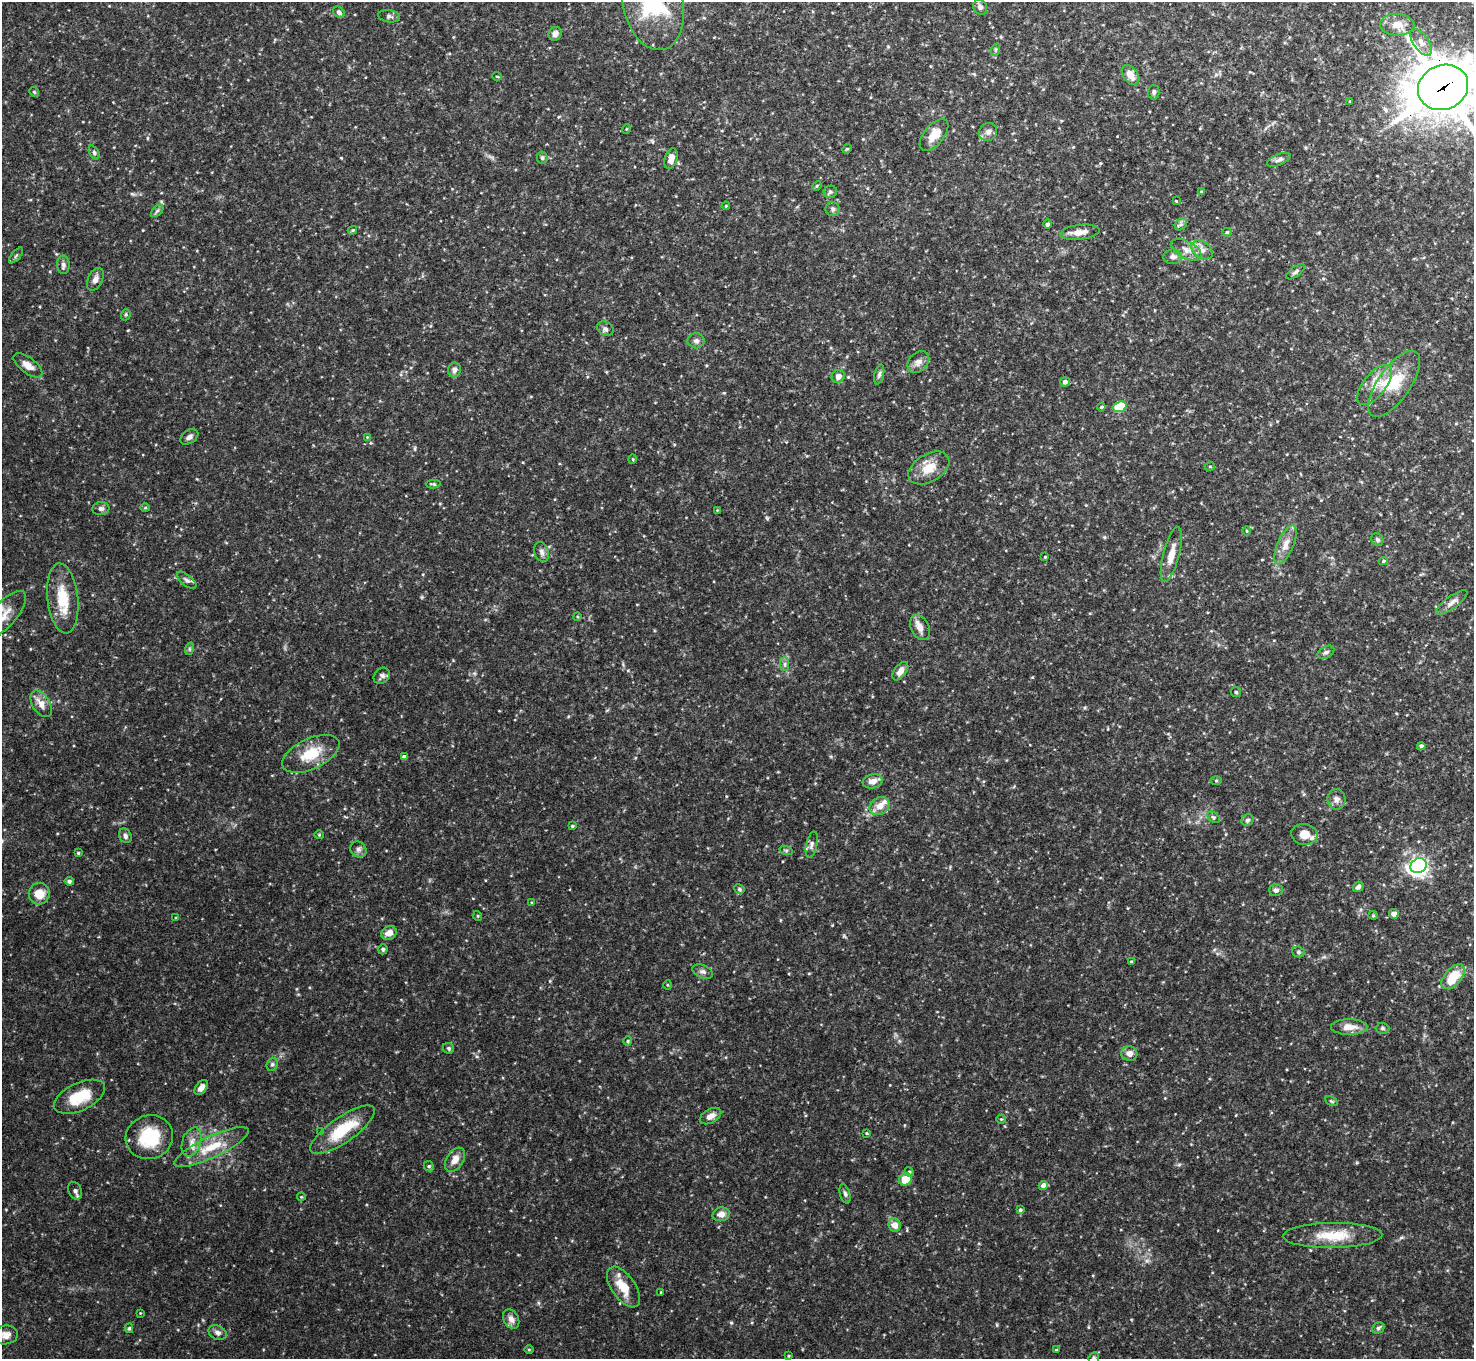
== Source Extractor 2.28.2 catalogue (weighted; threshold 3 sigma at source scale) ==
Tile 10 of 4 x 4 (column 2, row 3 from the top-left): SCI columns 1480-2951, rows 1526-2882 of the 5904 x 5905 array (HDU 1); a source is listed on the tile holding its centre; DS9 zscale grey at full resolution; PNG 1476 x 1361 px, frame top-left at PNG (2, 2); each listed source drawn as its Kron ellipse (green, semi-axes under 4 px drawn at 4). Shown black and unused: <1% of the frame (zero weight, under 3 of 4 exposures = <1% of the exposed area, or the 3 px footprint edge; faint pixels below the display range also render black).
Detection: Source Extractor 2.28.2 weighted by HDU 2 'WHT'; one run over the whole footprint, this tile lists its part. Background 0.132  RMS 0.0051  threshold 0.0231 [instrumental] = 3 sigma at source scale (4.5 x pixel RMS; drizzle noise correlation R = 1.50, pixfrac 1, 0.05/0.05 arcsec/px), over >= 5 px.
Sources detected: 163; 4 inside a brighter listed object's ellipse — not listed separately; the other 159 listed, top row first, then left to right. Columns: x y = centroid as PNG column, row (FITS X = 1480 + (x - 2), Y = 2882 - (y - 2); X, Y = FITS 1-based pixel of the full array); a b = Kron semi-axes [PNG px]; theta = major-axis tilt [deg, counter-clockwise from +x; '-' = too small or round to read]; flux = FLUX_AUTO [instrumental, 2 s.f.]
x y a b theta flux
653 2 49 30 -78 57
980 7 8 6 -57 1.9
339 12 6 5 - 1.4
389 16 11 6 -7 1.4
1397 25 17 10 -3 5.8
555 34 7 6 - 2.7
1421 42 15 7 -54 3.5
995 50 6 4 71 0.82
1130 75 11 7 -53 5.2
497 76 5 3 - 0.43
1443 87 26 22 24 1900
34 92 5 4 - 0.63
1154 92 7 6 - 1.2
1349 102 3 2 - 0.39
626 129 5 3 - 0.4
988 132 9 8 - 2.4
934 135 19 10 51 7.3
847 149 5 4 - 0.58
94 153 7 4 -64 0.93
542 158 6 5 - 1.1
671 159 11 6 74 4.1
1279 160 12 5 23 1.7
817 186 5 4 - 0.61
830 192 6 6 - 1.2
1201 192 4 4 - 0.53
1176 201 3 3 - 0.38
726 206 4 3 - 0.53
833 209 7 7 - 1.3
157 211 7 4 45 1.1
1048 224 4 4 - 1.2
1181 224 7 5 45 1.1
352 230 5 4 - 0.65
1080 232 19 7 7 4.5
1227 232 4 4 - 0.79
1186 250 16 8 -28 4.2
1202 250 11 8 -34 3.3
16 256 9 3 50 0.77
1173 257 9 7 3 2
63 265 9 6 -89 1.6
1295 272 11 5 37 1.2
95 279 12 7 65 2.6
126 315 6 4 71 0.77
605 329 9 6 -28 1.5
696 341 8 7 - 1.8
918 362 12 9 44 3.2
28 365 17 7 -37 3.8
454 370 7 6 - 2.2
879 375 10 5 77 1.3
838 376 7 6 - 3.4
1065 382 4 4 - 2
1394 384 39 16 55 16
1374 385 23 11 51 7.9
1101 407 4 3 - 0.54
1120 407 7 5 21 27
189 437 10 6 34 2
367 437 4 4 - 0.45
633 459 5 3 - 0.44
1210 466 5 3 - 0.47
929 468 22 14 31 9.2
433 484 7 3 -1 0.79
101 508 8 6 9 1.6
145 508 5 3 - 0.55
717 510 4 4 - 0.42
1247 531 5 3 - 0.45
1377 539 6 5 - 1
1285 545 21 8 66 5.1
541 552 10 7 -67 1.9
1171 554 28 8 75 6.9
1045 557 3 3 - 0.44
1383 561 4 4 - 0.64
187 580 12 5 -40 1.6
63 598 35 15 -84 15
1452 602 18 6 36 2.9
3 615 31 12 47 8.7
577 617 4 3 - 0.45
920 628 13 9 -63 3.6
189 649 6 4 72 0.81
1326 652 9 6 30 1.5
785 664 7 4 -90 1.2
900 671 10 6 54 3.2
382 676 9 7 47 1.9
1236 692 5 5 - 0.75
41 704 15 8 -59 4.7
1421 746 4 4 - 1.5
311 754 31 15 25 14
404 757 4 4 - 2.3
1216 780 6 4 -1 0.73
873 781 10 7 13 3.3
1336 799 10 9 - 2.5
879 806 11 8 34 4.8
1214 817 7 5 -39 0.95
1247 820 6 5 - 1.2
572 826 3 3 - 0.58
1304 834 13 10 -8 5.4
319 835 5 4 - 0.52
125 836 7 6 - 1.6
812 844 13 5 77 1.9
358 849 8 7 - 1.8
786 850 7 4 -18 0.72
78 853 4 4 - 0.63
1419 866 8 7 - 150
69 881 5 4 - 1
1358 887 5 5 - 1.5
739 889 5 4 - 0.79
1276 890 7 6 - 1.8
39 894 11 10 - 8.2
532 903 4 3 - 0.47
1394 914 5 4 - 2.9
1373 915 4 4 - 0.56
478 916 5 3 - 0.45
176 918 4 3 - 0.52
389 933 8 6 23 4.4
383 949 5 4 - 0.82
1298 952 6 5 - 1
1131 961 4 3 - 0.61
703 971 11 6 -23 1.8
1453 977 15 8 49 15
667 985 5 3 - 0.46
1349 1027 18 8 0 5.7
1382 1028 7 5 -1 0.89
628 1041 5 4 - 0.63
448 1048 6 5 - 0.97
1129 1053 8 7 - 3.3
272 1064 7 5 69 1
201 1087 9 5 53 3
80 1097 27 14 25 15
1331 1101 7 4 -27 0.65
711 1116 11 7 29 3.3
1001 1119 5 4 - 0.62
342 1130 38 12 35 21
321 1131 4 3 - 0.42
866 1133 4 3 - 0.5
149 1137 24 22 21 23
192 1142 15 9 72 4.2
211 1147 41 10 25 14
455 1160 13 8 56 4.5
429 1166 5 4 - 0.71
909 1172 5 4 - 0.69
905 1179 7 6 - 10
1043 1185 5 4 - 3.5
75 1191 9 6 -67 1.6
845 1194 10 5 -73 1.4
301 1197 4 3 - 0.4
1020 1210 4 4 - 0.86
721 1214 8 7 - 3.6
895 1225 6 6 - 3.8
1333 1235 50 12 1 16
623 1287 23 12 -55 11
661 1292 3 3 - 0.44
140 1313 3 3 - 0.36
511 1319 10 7 -62 2.9
129 1328 5 4 - 0.77
1378 1328 6 5 - 1
218 1333 9 7 -25 2.1
6 1335 12 9 8 3.5
529 1350 4 3 - 0.48
1056 1350 3 3 - 0.51
788 1356 4 3 - 0.43
1094 1358 6 5 - 0.84
Overlapping masked pixels (flux is a lower limit): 2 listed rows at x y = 653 2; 1443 87
Isophote crosses this tile's border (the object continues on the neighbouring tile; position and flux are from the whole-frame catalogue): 5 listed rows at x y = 653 2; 1443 87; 3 615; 6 1335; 1094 1358
Unlisted compact peaks at least as high as the median listed source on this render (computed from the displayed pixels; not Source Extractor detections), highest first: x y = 731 1323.